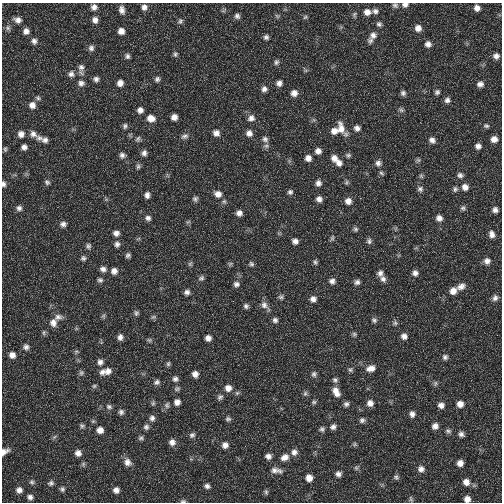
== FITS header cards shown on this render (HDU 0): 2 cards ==
NAXIS1  =                  500
NAXIS2  =                  500

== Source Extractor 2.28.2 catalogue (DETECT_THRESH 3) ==
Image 500 x 500 px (HDU 0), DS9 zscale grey, 1 PNG px = 1 image px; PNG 504 x 504 px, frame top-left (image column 1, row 500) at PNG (2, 3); no overlay
Background 4.78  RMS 2.3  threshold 6.79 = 3 sigma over >= 5 px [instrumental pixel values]
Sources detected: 225; all 225 listed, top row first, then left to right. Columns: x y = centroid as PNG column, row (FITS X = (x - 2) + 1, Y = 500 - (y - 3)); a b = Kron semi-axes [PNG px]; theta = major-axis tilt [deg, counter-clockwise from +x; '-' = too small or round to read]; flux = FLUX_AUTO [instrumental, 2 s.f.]
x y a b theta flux
395 5 8 6 -14 370
405 5 8 6 1 510
94 7 7 7 - 630
144 7 7 7 - 620
477 8 6 6 - 720
122 10 10 7 -77 730
375 11 8 7 - 480
367 12 8 8 - 880
354 14 7 5 87 280
237 16 7 6 - 430
277 16 7 4 -45 230
305 17 6 5 - 240
18 20 10 7 -15 750
95 20 8 7 - 710
180 21 8 7 - 370
379 24 7 6 - 380
8 28 7 6 - 400
418 28 8 7 - 880
26 31 7 7 - 680
121 31 6 6 - 880
373 35 10 9 - 940
266 37 6 5 - 390
34 41 8 7 - 560
428 44 7 7 - 610
91 48 8 7 - 500
175 54 7 6 - 310
127 56 7 5 -78 390
496 56 7 7 - 600
276 62 8 6 72 370
81 67 10 9 - 740
71 74 9 9 - 630
96 79 7 6 - 490
157 79 7 6 - 380
81 83 8 8 - 600
120 83 7 6 - 800
279 83 7 7 - 580
480 84 7 6 - 620
264 89 8 7 - 550
437 92 6 6 - 350
294 93 8 7 - 850
403 93 6 6 - 410
38 98 7 6 - 330
447 100 7 7 - 510
32 105 8 8 - 880
140 110 6 6 - 650
401 110 7 5 -23 310
174 117 6 5 - 810
151 118 10 8 -17 1100
251 118 10 8 23 740
125 126 7 5 84 340
486 126 8 5 -17 330
357 128 7 7 - 600
341 129 19 9 -81 1500
334 131 9 8 - 950
216 133 8 8 - 720
249 133 8 8 - 740
21 134 8 8 - 740
33 134 12 8 -31 840
185 136 10 7 20 510
39 138 10 7 0 560
138 139 8 6 59 330
265 139 9 8 - 650
494 139 7 7 - 920
45 140 8 7 - 530
432 140 8 7 - 610
478 146 7 7 - 630
24 147 5 5 - 550
5 149 6 5 - 250
318 151 8 7 - 750
144 153 7 6 - 530
122 155 7 7 - 490
348 155 7 5 -10 330
308 158 8 8 - 770
334 158 9 8 - 950
418 160 7 5 -44 260
339 163 8 8 - 740
378 163 9 8 - 610
138 166 8 5 89 310
381 173 7 4 -36 250
460 175 8 7 - 490
421 176 6 5 - 230
47 182 7 6 - 330
346 182 7 4 70 260
318 183 8 7 - 620
3 184 6 5 - 390
465 187 9 8 - 880
420 189 8 7 - 490
455 189 8 6 67 410
290 192 7 6 - 390
218 194 10 8 -23 990
147 195 7 6 - 560
195 199 7 7 - 380
319 199 7 6 - 680
348 201 8 8 - 880
19 208 7 7 - 460
463 208 7 6 - 360
495 210 7 7 - 600
239 213 7 6 - 680
148 218 8 6 -29 480
439 218 8 7 - 750
188 222 7 4 19 220
63 224 8 6 7 510
355 229 6 6 - 300
116 233 8 7 - 640
492 234 10 7 -76 790
332 238 7 5 75 280
295 241 7 6 - 610
369 241 8 7 - 430
117 244 8 7 - 530
88 246 8 6 -76 400
128 255 6 5 - 370
83 258 7 6 - 370
487 261 8 8 - 770
315 262 7 6 - 320
190 264 7 5 63 270
230 264 7 5 44 250
251 264 7 6 - 330
103 269 8 7 - 620
114 271 8 8 - 750
380 273 9 7 74 590
415 273 7 7 - 600
201 278 8 6 21 380
383 279 9 7 -60 590
100 280 7 6 - 380
332 281 8 7 - 560
357 282 6 6 - 490
236 284 7 7 - 510
461 286 12 8 24 860
453 291 9 8 - 1000
187 292 7 6 - 510
281 297 7 5 -14 330
495 298 9 7 69 580
313 299 8 7 - 660
265 305 16 8 -47 910
246 306 6 6 - 400
136 313 7 6 - 350
103 316 6 6 - 270
58 317 11 8 3 660
153 317 8 5 24 290
275 320 7 7 - 450
374 320 8 6 -40 370
53 323 11 9 79 940
395 323 7 6 - 300
354 334 7 5 -1 270
404 336 7 7 - 660
120 337 8 6 77 640
208 338 7 6 - 690
149 340 7 5 -20 280
26 347 7 7 - 460
76 351 7 4 1 240
12 355 6 6 - 750
445 357 6 6 - 420
100 362 8 8 - 640
168 364 7 5 75 280
371 368 11 8 14 1000
350 370 6 6 - 290
108 371 12 9 32 1000
102 372 10 7 58 640
81 373 8 7 - 360
195 374 7 7 - 760
314 374 8 7 - 390
175 379 7 7 - 490
335 380 7 6 - 380
157 382 9 7 22 500
435 383 7 5 70 290
94 386 6 6 - 260
228 388 8 8 - 920
177 389 8 6 3 340
336 392 13 8 -61 1200
237 393 6 5 - 260
305 393 7 5 69 320
220 397 8 7 - 420
177 402 8 8 - 700
314 402 7 5 0 260
153 403 8 5 89 280
370 403 8 8 - 790
346 404 7 6 - 410
460 404 7 7 - 930
167 405 9 6 83 430
441 405 7 7 - 660
109 407 9 7 -24 470
121 412 7 7 - 450
412 414 7 6 - 580
152 418 7 7 - 550
228 419 7 5 -7 330
362 420 7 7 - 430
82 426 7 5 -20 300
435 426 7 6 - 690
146 427 7 7 - 450
333 427 7 7 - 520
322 429 6 6 - 350
100 430 8 8 - 910
448 431 8 6 -11 370
461 434 7 6 - 500
192 435 8 7 - 410
54 437 6 5 - 250
141 438 8 5 22 330
172 442 8 7 - 770
355 444 6 4 89 220
225 445 8 7 - 710
4 451 9 5 32 760
294 452 8 8 - 740
78 453 7 7 - 720
268 456 8 7 - 610
285 457 11 8 28 930
127 462 10 9 - 890
460 463 7 6 - 860
356 468 7 5 -45 270
421 469 8 7 - 680
276 470 16 7 -8 860
338 474 7 6 - 550
396 477 7 6 - 320
309 478 7 7 - 1000
32 482 6 5 - 300
466 482 8 8 - 910
51 483 8 6 12 380
207 486 7 5 -27 440
62 489 6 6 - 340
19 490 7 6 - 650
116 490 6 6 - 650
266 492 7 5 -90 270
30 497 6 6 - 480
411 499 8 4 -77 250
467 499 6 6 - 850
183 501 8 5 8 270
At the frame edge (FLAGS 8, measured only in part): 5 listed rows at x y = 405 5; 3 184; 4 451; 467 499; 183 501